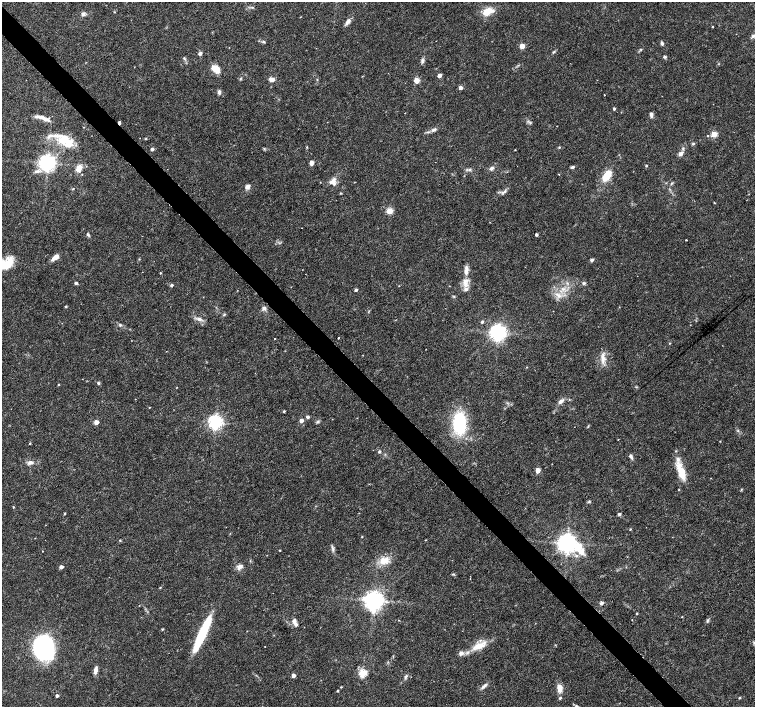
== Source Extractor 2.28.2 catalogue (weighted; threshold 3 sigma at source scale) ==
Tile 11 of 4 x 4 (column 3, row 3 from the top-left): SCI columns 3019-4523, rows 1624-3032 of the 6027 x 6001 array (HDU 1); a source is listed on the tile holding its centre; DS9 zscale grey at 2 x 2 block average (1 PNG px = mean of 2 x 2 image px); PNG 757 x 709 px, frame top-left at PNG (2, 2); no overlay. Shown black and unused: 4% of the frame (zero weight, under 3 of 6 exposures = <1% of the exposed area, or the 3 px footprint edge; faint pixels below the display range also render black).
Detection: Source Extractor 2.28.2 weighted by HDU 2 'WHT'; one run over the whole footprint, this tile lists its part. Background 0.0188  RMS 0.0016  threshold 0.00671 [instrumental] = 3 sigma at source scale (4.09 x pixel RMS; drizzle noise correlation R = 1.36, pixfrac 0.8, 0.0396/0.0396 arcsec/px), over >= 5 px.
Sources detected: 159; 1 inside a brighter object's white glare — not listed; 7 inside a brighter listed object's ellipse — not listed separately; the other 151 listed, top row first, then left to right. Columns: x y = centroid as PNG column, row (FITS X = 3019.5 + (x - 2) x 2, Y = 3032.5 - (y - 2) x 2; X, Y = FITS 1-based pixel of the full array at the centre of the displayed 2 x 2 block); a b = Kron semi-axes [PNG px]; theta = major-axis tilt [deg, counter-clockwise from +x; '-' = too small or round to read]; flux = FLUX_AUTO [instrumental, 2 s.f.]
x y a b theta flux
252 7 4 3 - 0.36
488 11 16 9 16 4.6
83 14 5 5 - 1
348 22 10 5 52 1.5
713 26 3 2 - 0.2
753 36 4 4 - 0.75
264 42 4 4 - 0.47
662 43 5 3 - 0.82
522 46 3 3 - 6.4
641 49 3 2 - 0.29
554 52 5 3 - 0.5
200 53 5 4 - 0.79
664 57 4 3 - 0.66
184 58 4 3 - 0.43
422 62 6 4 -72 0.76
216 69 9 6 -39 5
439 75 3 3 - 2.9
241 78 4 2 - 0.35
271 79 6 5 - 1.7
317 80 3 2 - 0.27
416 81 3 3 - 8.7
460 88 3 3 - 1.9
219 92 6 4 -84 1
604 95 2 2 - 0.17
614 109 3 3 - 0.52
651 115 6 4 -86 0.94
41 117 17 4 -12 2.5
119 123 3 2 - 0.94
530 123 5 3 - 0.57
434 130 8 4 29 1.1
714 134 3 3 - 11
145 138 4 2 - 0.28
64 140 22 14 -25 9.6
693 144 4 3 - 0.46
559 147 4 3 - 0.35
152 149 3 2 - 1.2
264 149 3 3 - 0.35
515 150 2 2 - 0.21
681 154 7 4 45 1.6
47 163 5 4 - 180
311 163 5 4 - 1.4
646 165 3 2 - 0.37
572 167 4 3 - 0.67
79 168 9 6 58 2.6
492 168 6 4 24 0.91
470 170 4 2 - 0.39
37 171 8 4 11 1.3
558 174 3 2 - 0.18
607 176 10 6 56 8.2
333 181 10 8 80 2.5
671 183 4 3 - 0.39
247 187 5 4 - 1.9
73 189 3 3 - 0.26
505 191 5 3 - 0.68
714 203 3 2 - 0.25
390 211 3 3 - 12
88 234 5 3 - 0.6
536 234 2 2 - 0.85
686 240 2 2 - 0.49
56 257 8 4 37 3.3
592 260 4 3 - 0.8
6 264 15 9 31 10
466 270 13 6 83 2.6
160 273 2 2 - 0.28
76 283 3 2 - 1
584 283 4 3 - 0.8
465 284 10 6 88 2.7
171 285 3 3 - 0.69
399 286 2 2 - 0.13
291 287 2 2 - 0.13
563 289 6 3 -15 1
356 290 3 3 - 0.75
559 296 7 6 - 1.9
66 306 3 2 - 0.44
264 308 6 5 - 0.98
224 315 4 3 - 0.43
199 319 7 5 -20 1.4
482 322 3 3 - 0.62
120 325 4 4 - 0.48
498 332 5 4 - 170
338 338 2 2 - 0.42
274 339 2 2 - 0.17
670 343 3 2 - 0.24
603 358 14 5 -88 2.5
527 367 3 2 - 0.2
98 383 4 3 - 0.52
58 385 3 2 - 0.27
561 401 8 4 39 1.5
284 411 3 2 - 0.39
308 417 4 4 - 0.69
301 420 3 3 - 2.5
96 422 3 3 - 2.8
215 422 4 4 - 120
459 423 23 12 -87 26
738 431 3 2 - 0.3
618 439 2 2 - 0.15
720 441 3 2 - 0.19
30 443 3 2 - 0.31
379 451 3 3 - 0.59
676 451 3 3 - 0.25
631 456 7 4 -64 0.95
30 462 7 4 11 1.4
538 470 3 3 - 6.3
681 471 21 10 -63 6.4
679 489 3 2 - 0.19
741 489 4 2 - 0.24
589 501 4 3 - 0.42
13 507 3 2 - 0.26
65 513 3 2 - 0.26
359 513 2 2 - 0.2
619 514 4 4 - 0.57
630 529 3 3 - 0.25
362 537 3 2 - 0.21
120 540 2 2 - 0.31
425 540 2 2 - 0.22
567 543 7 5 -29 260
332 548 10 3 -73 0.91
280 550 3 2 - 0.26
42 551 2 2 - 0.27
576 556 4 3 - 0.65
384 560 14 9 16 4.3
61 567 3 3 - 1.7
239 567 9 6 33 1.5
453 574 4 3 - 0.38
160 588 3 2 - 0.28
374 600 5 5 - 260
601 603 5 4 - 0.77
637 613 2 2 - 0.31
682 617 2 2 - 0.18
398 620 3 2 - 0.14
707 620 6 3 76 0.53
294 621 7 5 63 1.3
162 629 3 3 - 0.3
202 634 35 6 66 25
754 643 3 3 - 0.32
555 645 3 2 - 0.22
479 646 19 8 20 5.7
43 647 17 13 86 78
265 647 2 2 - 0.16
461 653 3 3 - 2
95 670 8 4 77 1.9
362 673 3 3 - 22
293 675 3 3 - 2.4
406 677 8 3 67 0.75
341 687 3 2 - 0.26
483 687 6 4 31 1
559 688 11 7 -86 2.6
337 691 2 2 - 0.45
57 696 2 2 - 1
739 698 3 2 - 0.32
576 706 5 4 - 0.63
Overlapping masked pixels (flux is a lower limit): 1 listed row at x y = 119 123
Isophote crosses this tile's border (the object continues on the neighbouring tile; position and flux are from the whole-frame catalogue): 4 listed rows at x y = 753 36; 6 264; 754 643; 576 706
Diffuse or blended objects may show on this block-average render without a row.